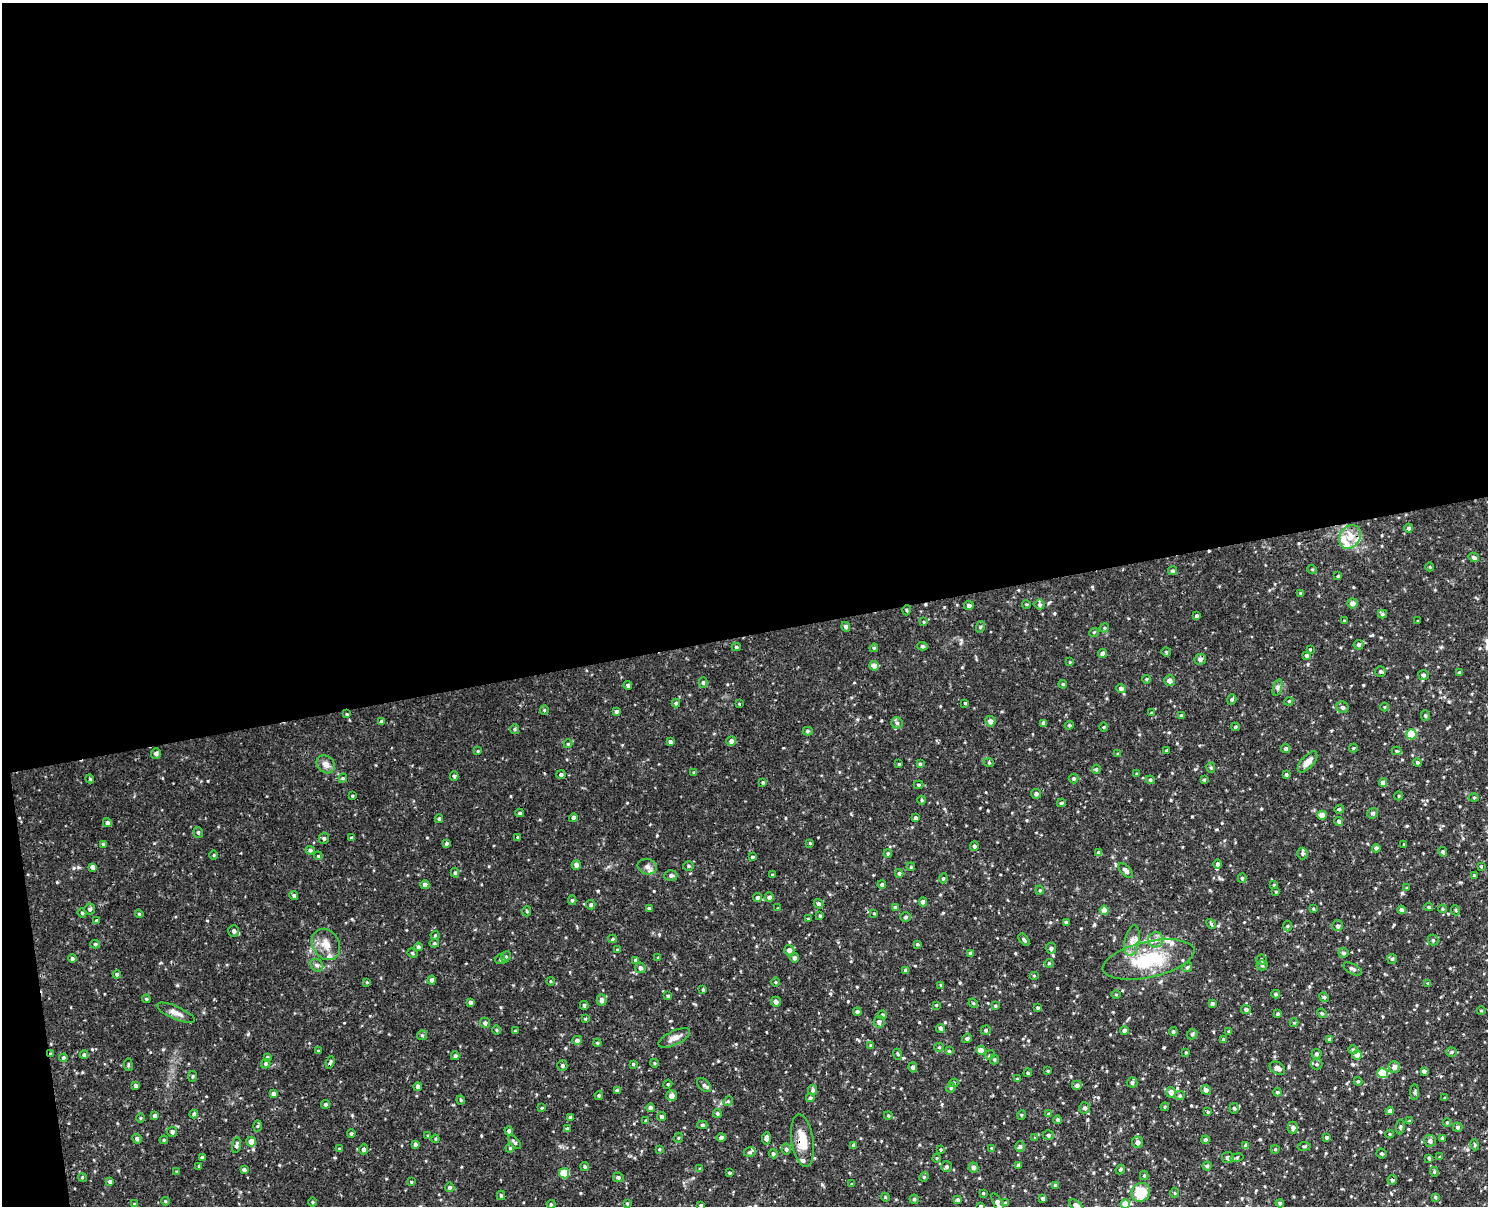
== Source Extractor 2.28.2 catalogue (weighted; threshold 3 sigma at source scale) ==
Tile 1 of 3 x 4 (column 1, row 1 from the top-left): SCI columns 151-1636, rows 3671-4874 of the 4867 x 4930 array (HDU 1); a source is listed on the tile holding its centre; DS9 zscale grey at full resolution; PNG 1490 x 1208 px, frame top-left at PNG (2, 3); each listed source drawn as its Kron ellipse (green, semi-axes under 4 px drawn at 4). Shown black and unused: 54% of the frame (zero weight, under 3 of 4 exposures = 6% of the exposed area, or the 3 px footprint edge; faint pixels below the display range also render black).
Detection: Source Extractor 2.28.2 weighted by HDU 2 'WHT'; one run over the whole footprint, this tile lists its part. Background 0.0315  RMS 0.0032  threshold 0.0143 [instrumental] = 3 sigma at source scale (4.5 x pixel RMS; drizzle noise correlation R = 1.50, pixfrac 1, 0.05/0.05 arcsec/px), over >= 5 px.
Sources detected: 447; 2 cosmic-ray / hot-pixel residue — neither listed nor drawn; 9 inside a brighter listed object's ellipse — not listed separately; the other 436 listed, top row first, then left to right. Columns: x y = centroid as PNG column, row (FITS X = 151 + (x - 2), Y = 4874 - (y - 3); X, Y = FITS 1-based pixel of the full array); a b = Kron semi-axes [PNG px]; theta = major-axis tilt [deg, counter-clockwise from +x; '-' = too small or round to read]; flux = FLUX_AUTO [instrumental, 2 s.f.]
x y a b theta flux
1409 528 4 4 - 0.79
1350 537 12 10 53 3.5
1474 557 5 4 - 0.76
1430 567 4 3 - 0.23
1312 569 5 3 - 0.27
1173 571 4 4 - 0.5
1338 576 3 3 - 0.28
1301 593 4 3 - 0.41
1353 603 5 5 - 1.6
1026 604 4 3 - 0.27
1039 605 5 5 - 0.64
969 606 4 4 - 1
907 610 5 3 - 0.3
1382 614 4 4 - 0.48
1197 616 4 3 - 0.55
1344 621 3 3 - 0.33
1418 621 3 2 - 0.2
924 622 4 3 - 0.28
846 627 5 4 - 0.83
980 627 6 3 70 0.35
1104 628 5 4 - 0.31
1094 632 5 3 - 0.27
1359 645 5 5 - 0.71
922 646 5 4 - 0.52
736 647 4 4 - 0.47
874 648 4 4 - 0.33
1310 649 3 3 - 0.29
1166 652 4 4 - 0.36
1102 653 4 4 - 1.1
1307 656 4 4 - 0.63
1200 659 6 5 - 1.1
1070 662 4 4 - 0.25
874 666 5 5 - 1.8
1380 671 5 5 - 0.58
1460 673 3 3 - 0.63
1423 675 5 5 - 0.76
1146 679 4 3 - 0.31
1169 681 5 5 - 1.7
703 682 5 4 - 0.54
1063 684 4 3 - 0.34
628 685 4 4 - 0.63
1277 688 8 3 72 0.63
1121 689 5 4 - 1.1
1232 700 5 4 - 0.47
1289 701 4 3 - 0.29
676 703 4 4 - 0.41
965 703 4 3 - 0.28
739 704 3 3 - 0.22
1343 707 6 5 - 1
1384 707 4 3 - 0.26
544 710 4 4 - 0.35
616 711 4 3 - 0.68
1151 713 3 3 - 0.35
347 714 3 3 - 0.27
1425 715 5 4 - 0.46
1181 716 4 3 - 0.54
990 721 5 5 - 1.5
381 722 4 4 - 0.59
897 723 5 5 - 0.7
1043 723 4 3 - 0.77
1069 725 4 4 - 0.42
1104 727 4 3 - 0.3
1235 727 4 4 - 0.44
515 729 5 4 - 0.45
808 731 5 4 - 0.5
1411 734 5 5 - 11
731 741 5 4 - 1.1
670 742 3 3 - 0.63
568 744 4 4 - 0.33
1353 748 4 4 - 0.29
1286 749 4 4 - 0.73
478 751 4 4 - 0.29
1166 751 3 3 - 0.43
1397 751 5 4 - 0.37
156 754 5 5 - 0.78
1118 754 4 3 - 0.36
1307 762 13 6 48 2.3
1417 762 4 4 - 0.68
989 763 5 3 - 0.32
326 764 10 8 -43 1.7
899 764 3 3 - 0.26
920 764 4 3 - 0.5
1211 768 5 4 - 0.47
1096 769 5 4 - 0.39
694 773 4 4 - 0.41
1137 774 4 3 - 0.29
1286 774 4 3 - 0.48
561 775 4 4 - 0.64
454 776 4 4 - 0.43
343 778 4 4 - 0.36
90 779 4 3 - 0.29
1074 779 5 5 - 0.48
1150 780 4 4 - 0.41
1204 780 4 4 - 0.38
763 782 4 3 - 0.37
1383 783 4 4 - 1.6
919 785 5 4 - 0.44
1036 794 5 5 - 0.78
352 796 3 3 - 0.31
1399 796 4 3 - 0.28
1474 797 5 3 - 0.31
922 800 4 4 - 0.31
1061 803 4 3 - 0.51
1339 809 5 4 - 0.44
520 813 4 3 - 0.47
1373 813 5 5 - 0.7
1322 815 4 4 - 2.2
573 818 4 4 - 0.64
916 818 4 3 - 0.74
439 819 4 3 - 0.44
1339 821 4 4 - 0.69
107 823 5 4 - 0.77
198 832 5 4 - 0.49
518 837 3 3 - 0.45
324 838 5 5 - 0.62
352 838 3 3 - 0.65
446 843 4 3 - 0.57
810 843 4 3 - 0.29
103 844 4 4 - 0.63
1404 844 2 2 - 0.19
974 846 5 4 - 0.61
1376 848 4 4 - 0.75
310 850 5 4 - 0.56
1099 852 4 4 - 0.83
1443 852 5 4 - 0.66
888 853 4 3 - 0.41
1302 853 6 5 - 0.66
214 855 5 3 - 0.29
318 856 4 3 - 0.33
752 857 4 3 - 0.53
1217 864 5 4 - 0.71
576 865 4 4 - 1.4
689 866 5 4 - 0.45
1481 866 4 3 - 0.29
93 867 4 4 - 1.3
647 867 10 7 -15 1.5
911 867 4 3 - 0.3
1126 871 9 5 -48 1.3
455 873 5 4 - 0.45
899 873 4 3 - 0.49
772 875 4 3 - 0.37
1474 875 4 3 - 0.29
671 876 6 5 - 0.62
943 878 5 4 - 0.45
1242 878 5 4 - 0.48
882 884 4 4 - 0.6
425 885 4 4 - 1.3
1274 885 4 3 - 0.29
1407 888 4 3 - 0.34
1040 890 4 4 - 0.34
1276 892 4 2 - 0.24
294 896 4 4 - 0.7
757 897 4 4 - 0.57
769 897 5 4 - 1.1
572 900 5 4 - 0.47
923 902 4 4 - 1
818 904 5 4 - 0.71
591 905 5 4 - 0.56
895 907 4 4 - 0.43
1429 907 4 3 - 0.41
649 908 3 3 - 0.4
778 908 3 3 - 0.3
90 909 5 5 - 0.74
1313 909 4 3 - 0.32
1442 909 4 3 - 0.4
1104 910 5 4 - 3.1
1401 910 4 4 - 0.78
1455 910 5 3 - 0.3
527 911 5 3 - 0.35
82 913 4 4 - 0.37
874 913 3 3 - 0.27
139 914 4 3 - 0.32
820 916 4 3 - 0.5
906 917 5 5 - 0.44
808 919 3 3 - 0.25
96 921 4 3 - 0.32
1066 922 3 3 - 0.56
1211 924 5 4 - 0.43
1287 926 5 3 - 0.37
1338 926 5 5 - 0.7
234 931 6 5 - 1.1
435 935 4 4 - 0.35
613 939 4 4 - 0.39
1024 940 7 4 -52 0.6
1156 940 7 7 - 1.5
1433 940 5 5 - 0.59
1132 941 16 7 80 2.3
434 943 5 4 - 0.39
95 944 5 4 - 0.49
326 944 16 13 -58 3.9
917 944 4 4 - 0.32
418 947 4 4 - 0.64
1051 948 5 5 - 0.67
617 950 3 3 - 0.31
789 950 5 5 - 1.4
412 953 5 4 - 0.45
971 953 4 4 - 0.79
1343 953 5 5 - 0.67
506 957 6 4 66 0.5
658 957 4 3 - 0.25
72 958 4 4 - 0.58
794 958 5 4 - 0.9
500 959 5 5 - 0.43
1148 959 47 18 12 19
1392 959 5 5 - 0.53
636 960 4 4 - 0.75
1261 960 5 5 - 0.65
1049 963 4 4 - 0.35
317 965 7 5 -43 0.78
1262 965 5 5 - 0.47
1187 967 5 4 - 0.45
640 968 5 5 - 0.8
1353 969 10 5 -27 1
906 970 4 4 - 0.78
117 974 4 3 - 0.66
1034 976 5 3 - 0.3
432 980 4 4 - 0.91
550 981 4 3 - 0.25
367 982 4 3 - 0.29
775 982 5 3 - 0.31
1428 983 4 3 - 0.33
941 985 4 4 - 0.34
703 989 4 3 - 0.32
1116 994 5 3 - 0.28
1276 994 4 4 - 0.44
668 996 4 4 - 0.45
1324 997 5 4 - 0.42
146 999 4 3 - 0.39
602 1000 5 5 - 1.4
470 1002 4 3 - 0.78
776 1002 5 5 - 1
973 1003 5 4 - 0.36
1212 1004 3 3 - 0.85
584 1005 4 4 - 0.6
936 1005 3 3 - 0.26
995 1006 4 3 - 0.37
1038 1008 4 4 - 0.4
1246 1009 5 4 - 0.8
1481 1011 4 3 - 0.26
857 1012 4 4 - 0.84
176 1013 20 6 -23 2
1322 1013 5 4 - 0.45
1278 1014 3 3 - 0.45
882 1015 4 4 - 0.53
585 1019 3 3 - 0.29
879 1022 6 5 - 1
485 1023 5 5 - 0.73
1294 1023 4 4 - 0.3
941 1028 4 4 - 0.76
497 1030 4 3 - 0.33
986 1030 5 4 - 0.51
1124 1030 4 4 - 0.79
515 1031 3 3 - 0.4
1229 1031 4 3 - 0.37
1173 1032 4 4 - 0.69
1192 1034 6 4 46 0.42
422 1035 5 5 - 0.45
674 1038 17 7 26 2.1
967 1038 5 4 - 0.61
1329 1039 4 4 - 0.31
577 1040 5 4 - 1
1224 1040 4 4 - 0.57
597 1043 4 3 - 0.37
871 1045 4 4 - 0.35
939 1047 5 4 - 0.34
981 1050 4 4 - 2.9
1353 1050 5 4 - 0.41
318 1051 4 3 - 0.38
949 1051 4 4 - 0.4
1186 1052 3 3 - 0.28
1452 1052 5 4 - 0.45
51 1054 4 3 - 0.47
897 1054 5 3 - 0.34
1316 1054 5 5 - 0.61
84 1055 4 3 - 0.51
990 1055 5 4 - 0.4
1357 1055 5 5 - 1.8
455 1056 4 4 - 0.55
267 1057 4 3 - 0.39
63 1058 4 4 - 0.6
994 1059 5 4 - 0.37
330 1062 6 3 70 0.53
654 1063 4 3 - 0.28
266 1064 5 4 - 0.54
633 1064 3 3 - 0.35
1317 1064 6 5 - 0.55
128 1065 6 3 -83 0.38
562 1065 5 5 - 0.69
913 1067 5 4 - 0.99
1394 1067 6 6 - 1.5
1277 1068 8 5 -32 1.3
1048 1071 4 3 - 0.29
1424 1071 4 4 - 0.94
1028 1073 4 4 - 0.33
1382 1073 5 5 - 9.6
192 1076 5 3 - 0.35
1017 1079 4 3 - 0.31
1358 1081 4 4 - 0.32
954 1083 5 4 - 0.44
1132 1083 5 5 - 0.79
668 1084 4 3 - 0.31
136 1085 4 4 - 0.87
704 1085 8 5 -44 0.84
1077 1086 5 5 - 0.94
418 1087 4 4 - 0.93
951 1088 5 4 - 0.42
617 1090 4 4 - 0.74
813 1090 5 4 - 0.58
1206 1090 5 4 - 1
1171 1092 5 5 - 2
1277 1092 4 3 - 0.5
1415 1092 8 3 89 0.48
273 1094 4 3 - 0.89
599 1095 4 3 - 0.43
1180 1095 5 4 - 0.39
672 1096 5 5 - 1.8
810 1098 4 4 - 0.53
1445 1098 3 3 - 0.35
461 1100 4 4 - 0.33
728 1101 5 4 - 0.33
326 1104 4 4 - 0.54
1165 1107 4 4 - 0.33
542 1108 4 3 - 0.26
650 1108 4 4 - 0.94
1085 1108 5 5 - 0.78
1234 1108 5 4 - 0.57
1390 1111 4 4 - 1.2
1208 1112 4 3 - 0.37
717 1113 4 4 - 0.5
194 1114 4 4 - 0.74
1049 1114 4 4 - 0.42
888 1115 4 3 - 0.3
1021 1115 5 3 - 0.29
155 1116 4 4 - 0.82
570 1117 4 4 - 0.52
662 1117 4 4 - 0.8
140 1118 5 3 - 0.32
1058 1120 4 4 - 0.74
646 1121 4 4 - 0.56
1409 1121 3 3 - 0.35
1447 1122 4 3 - 0.28
702 1125 5 4 - 0.57
258 1126 6 4 88 0.4
1293 1127 6 5 - 1
1400 1127 7 4 83 0.53
1458 1127 5 4 - 0.72
567 1129 4 4 - 0.36
509 1131 4 4 - 0.76
172 1132 5 5 - 0.75
351 1133 4 3 - 0.42
1390 1134 4 3 - 0.26
1048 1135 5 5 - 0.56
428 1136 4 3 - 0.43
721 1137 4 4 - 0.78
1326 1137 4 3 - 0.48
678 1138 5 3 - 0.33
766 1138 6 4 86 0.88
1035 1138 4 3 - 0.3
1442 1138 4 3 - 0.48
137 1139 5 4 - 0.95
435 1139 4 4 - 0.35
164 1140 4 3 - 0.39
802 1140 26 11 -81 5.5
1205 1140 4 4 - 0.77
1430 1141 6 6 - 0.95
251 1142 5 5 - 3.4
514 1142 8 4 -48 0.69
1137 1142 5 5 - 1.4
415 1144 4 3 - 0.7
236 1145 8 4 80 0.7
854 1145 4 3 - 0.8
1475 1145 5 3 - 0.33
1246 1146 4 4 - 1.4
1304 1146 6 3 9 0.32
1020 1147 5 5 - 0.61
510 1148 4 4 - 0.34
992 1148 4 4 - 0.33
339 1149 4 3 - 0.36
363 1149 5 4 - 1
659 1149 4 3 - 0.32
786 1149 5 4 - 0.72
1275 1149 4 4 - 0.31
941 1150 4 3 - 0.33
750 1152 6 4 16 0.6
1381 1153 5 5 - 0.45
773 1154 4 4 - 0.61
202 1157 3 3 - 0.67
1237 1157 7 3 10 0.45
1440 1157 3 3 - 0.4
937 1158 4 3 - 0.24
1228 1158 6 5 - 1.1
1429 1158 4 4 - 0.4
1018 1165 4 4 - 0.55
199 1166 3 3 - 0.38
585 1166 4 4 - 0.61
947 1166 5 5 - 0.61
1207 1166 4 4 - 0.5
973 1167 5 5 - 0.84
700 1169 3 3 - 0.36
1120 1169 5 3 - 0.44
244 1170 4 4 - 0.75
177 1172 3 3 - 0.35
1434 1172 5 4 - 0.41
564 1173 5 5 - 9.3
729 1173 3 3 - 0.4
1144 1175 5 4 - 0.37
82 1177 4 3 - 0.29
618 1177 5 4 - 0.62
924 1177 5 4 - 0.39
1392 1180 5 4 - 0.72
110 1182 4 4 - 0.71
411 1182 4 3 - 0.32
852 1184 4 3 - 0.33
1055 1185 4 4 - 0.41
450 1187 5 5 - 0.57
1141 1192 10 9 - 8.5
983 1193 3 3 - 0.3
1175 1193 5 3 - 0.32
501 1195 4 4 - 0.51
885 1197 4 3 - 0.33
1435 1197 3 3 - 0.38
1043 1198 4 3 - 0.81
914 1199 4 4 - 0.43
958 1200 4 4 - 0.55
165 1201 4 3 - 0.29
313 1202 4 3 - 0.29
627 1203 3 3 - 0.29
998 1203 11 4 -62 1.2
1005 1203 4 4 - 0.43
1280 1203 4 4 - 0.62
134 1204 4 2 - 0.22
551 1204 4 4 - 0.34
1125 1204 4 4 - 4.2
701 1205 4 3 - 0.45
1076 1205 7 4 -29 1.1
981 1206 4 3 - 0.34
Overlapping masked pixels (flux is a lower limit): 3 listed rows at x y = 51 1054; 802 1140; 1392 1180
Isophote crosses this tile's border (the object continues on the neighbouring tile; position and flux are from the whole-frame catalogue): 6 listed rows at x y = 1141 1192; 998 1203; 1125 1204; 701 1205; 1076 1205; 981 1206